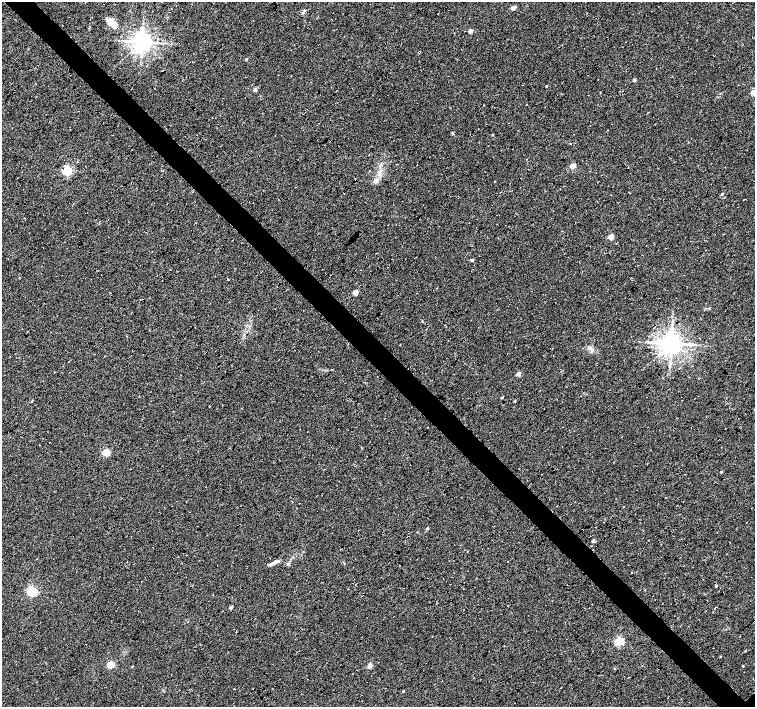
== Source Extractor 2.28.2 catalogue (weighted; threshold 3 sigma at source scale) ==
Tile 11 of 4 x 4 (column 3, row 3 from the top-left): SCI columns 3010-4514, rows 1562-2970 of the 6024 x 6004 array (HDU 1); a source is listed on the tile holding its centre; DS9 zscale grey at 2 x 2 block average (1 PNG px = mean of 2 x 2 image px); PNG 757 x 709 px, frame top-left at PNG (2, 2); no overlay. Shown black and unused: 4% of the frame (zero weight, under 3 of 4 exposures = <1% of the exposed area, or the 3 px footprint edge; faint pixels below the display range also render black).
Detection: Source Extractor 2.28.2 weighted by HDU 2 'WHT'; one run over the whole footprint, this tile lists its part. Background 0.0373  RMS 0.0091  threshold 0.0409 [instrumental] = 3 sigma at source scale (4.5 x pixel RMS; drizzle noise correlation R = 1.50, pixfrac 1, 0.0396/0.0396 arcsec/px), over >= 5 px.
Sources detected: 52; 3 cosmic-ray / hot-pixel residue — not listed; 1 inside a brighter listed object's ellipse — not listed separately; the other 48 listed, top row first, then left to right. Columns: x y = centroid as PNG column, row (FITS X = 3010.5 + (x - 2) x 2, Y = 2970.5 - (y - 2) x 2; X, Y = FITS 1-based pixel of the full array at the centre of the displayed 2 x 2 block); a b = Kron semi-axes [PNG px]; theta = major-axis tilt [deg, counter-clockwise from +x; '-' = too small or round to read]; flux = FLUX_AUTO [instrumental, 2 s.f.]
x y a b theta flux
513 8 2 2 - 21
303 12 9 2 50 3.4
113 25 11 7 -49 17
470 31 2 2 - 17
142 42 4 4 - 1600
246 59 3 2 - 2.3
147 66 3 2 - 0.9
634 80 2 2 - 8.9
547 86 2 2 - 2.7
255 89 3 3 - 8.3
753 92 3 3 - 46
452 133 4 2 - 1.9
492 135 3 2 - 1.1
570 143 2 2 - 0.99
381 165 5 2 - 2.5
572 166 3 2 - 33
67 170 3 3 - 220
376 182 5 2 - 2.9
722 194 3 2 - 1.6
611 237 3 2 - 40
472 260 4 3 - 2.4
228 279 3 2 - 1.3
355 292 3 2 - 34
140 300 2 2 - 1.1
671 343 5 5 - 2300
694 344 3 2 - 2.1
590 348 5 4 - 5.7
518 374 2 2 - 22
502 397 3 2 - 2.3
32 401 4 2 - 1.2
515 401 3 2 - 1.8
106 452 3 3 - 91
721 472 3 2 - 1.5
427 528 3 2 - 2.8
593 541 3 3 - 6.4
273 563 11 4 31 8.6
632 572 2 2 - 1
716 586 3 3 - 2.2
32 591 3 3 - 200
231 607 3 2 - 6.4
619 641 3 3 - 160
720 656 2 2 - 1.1
110 665 3 3 - 85
132 666 2 2 - 1.3
370 666 3 2 - 26
743 666 4 2 - 1.1
615 669 2 2 - 1.2
403 691 3 2 - 1.6
Isophote crosses this tile's border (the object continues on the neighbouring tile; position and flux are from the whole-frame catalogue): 1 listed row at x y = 753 92
Diffuse or blended objects may show on this block-average render without a row.